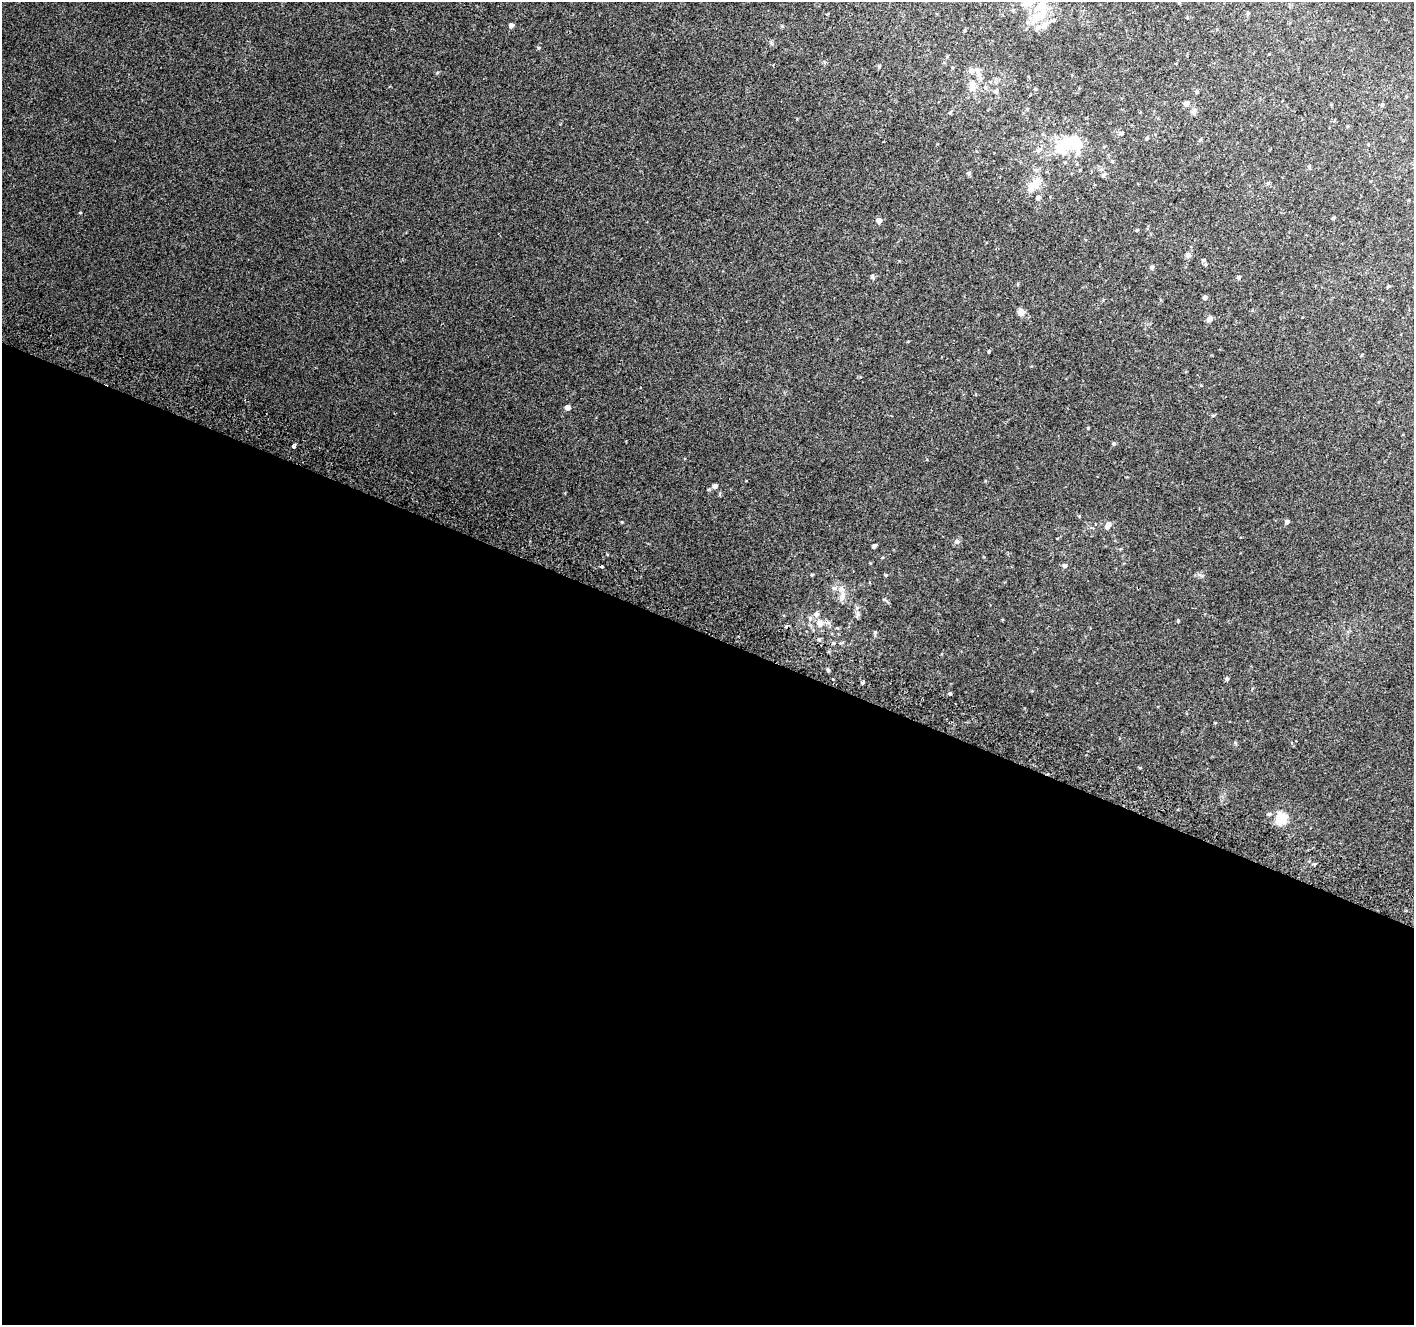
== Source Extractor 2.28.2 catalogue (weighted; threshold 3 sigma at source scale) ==
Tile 14 of 4 x 4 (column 2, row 4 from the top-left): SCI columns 1441-2852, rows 312-1634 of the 5694 x 5850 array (HDU 1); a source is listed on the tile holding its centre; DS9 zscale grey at full resolution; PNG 1416 x 1327 px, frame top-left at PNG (2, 2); no overlay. Shown black and unused: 52% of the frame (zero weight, under 2 of 3 exposures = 2% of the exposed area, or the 3 px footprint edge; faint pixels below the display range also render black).
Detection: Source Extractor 2.28.2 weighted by HDU 2 'WHT'; one run over the whole footprint, this tile lists its part. Background 0.0702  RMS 0.013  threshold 0.0594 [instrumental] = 3 sigma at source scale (4.5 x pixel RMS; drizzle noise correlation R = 1.50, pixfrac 1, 0.0396/0.0396 arcsec/px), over >= 5 px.
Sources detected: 82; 5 inside a brighter object's white glare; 2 cosmic-ray / hot-pixel residue — not listed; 8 inside a brighter listed object's ellipse — not listed separately; the other 67 listed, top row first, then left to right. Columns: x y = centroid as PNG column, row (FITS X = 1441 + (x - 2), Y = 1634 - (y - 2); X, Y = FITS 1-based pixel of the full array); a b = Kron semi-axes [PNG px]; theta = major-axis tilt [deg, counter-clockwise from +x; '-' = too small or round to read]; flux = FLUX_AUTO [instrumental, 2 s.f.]
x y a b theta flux
1040 7 18 13 57 32
1248 13 5 4 - 2.4
1027 22 6 5 - 3
511 25 4 4 - 5.4
1037 28 16 7 45 8.2
879 66 4 4 - 1.5
978 70 8 6 73 4.2
972 86 16 9 86 13
985 88 7 5 -67 3
1035 89 5 4 - 1.3
996 91 7 5 70 2.7
1196 92 5 5 - 2.1
1186 104 6 5 - 5.3
1382 105 6 5 - 1.8
1027 109 5 3 - 1.2
1194 112 8 6 -80 3.5
950 113 5 3 - 1.4
1122 133 6 5 - 2.4
1147 138 4 4 - 1.5
1073 140 38 23 35 49
1039 150 7 5 0 3.7
969 173 6 5 - 2.2
1103 175 8 5 39 2.7
1036 183 16 11 68 17
1038 198 6 5 - 4.1
1333 218 5 4 - 1.3
879 221 5 5 - 8.1
1137 230 4 3 - 1.1
1188 255 8 6 -25 3.3
1203 260 6 4 39 2
1152 267 5 4 - 2.7
872 277 7 5 78 2.3
1239 277 5 5 - 2.2
1018 284 5 3 - 1.2
1388 286 4 3 - 1.6
1205 297 4 4 - 4.1
1021 312 8 7 - 7.6
1209 319 7 6 - 5.4
567 407 5 4 - 6.7
1213 415 5 3 - 1.5
1088 428 4 3 - 1.2
1114 444 5 4 - 1.9
293 447 4 3 - 6.6
715 486 6 5 - 4.9
1079 516 4 4 - 1.1
622 522 4 3 - 0.96
1287 522 5 4 - 3.5
1108 525 7 5 60 8.1
957 541 7 7 - 3.6
874 546 4 4 - 2.9
1064 565 5 5 - 3.4
812 575 5 3 - 1.2
886 575 4 4 - 1.4
834 588 8 6 1 4.5
842 596 13 8 73 8.3
858 614 8 6 -89 3.4
1178 621 4 4 - 1.4
820 623 11 9 -42 8.6
837 628 4 4 - 1.1
875 632 6 5 - 1.8
828 670 4 4 - 2.1
833 679 3 3 - 2.7
1227 679 5 4 - 2.6
863 682 3 3 - 6.6
950 694 3 3 - 33
1269 814 6 4 21 2
1284 818 19 8 50 18
Isophote crosses this tile's border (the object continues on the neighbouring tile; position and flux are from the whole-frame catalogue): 1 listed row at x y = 1040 7
Unlisted compact peaks at least as high as the median listed source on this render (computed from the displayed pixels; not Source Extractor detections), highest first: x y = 538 48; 884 599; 989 351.